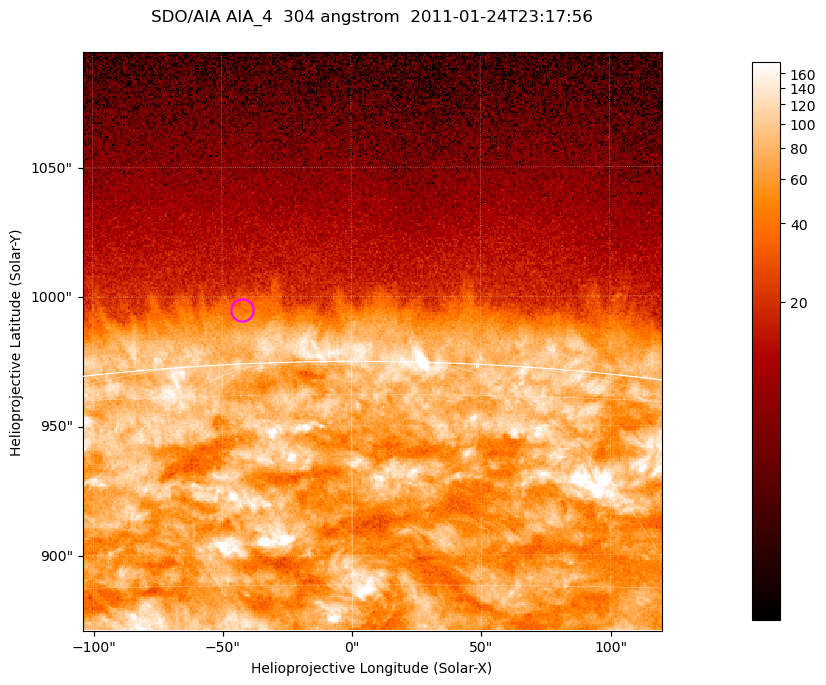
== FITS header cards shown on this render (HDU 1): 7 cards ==
TELESCOP= 'SDO/AIA '           / For AIA: SDO/AIA
INSTRUME= 'AIA_4   '           / For AIA: AIA_ATA1, AIA_ATA2, AIA_ATA3 or AIA_AT
WAVELNTH=                  304 / [angstrom] Wavelength
WAVEUNIT= 'angstrom'           / Wavelength unit: angstrom
DATE-OBS= '2011-01-24T23:17:56.124' / [ISO] Date when observation started; ISO 8
CTYPE1  = 'HPLN-TAN'           / CTYPE1; Typically HPLN
CTYPE2  = 'HPLT-TAN'           / CTYPE2; Typically HPLT

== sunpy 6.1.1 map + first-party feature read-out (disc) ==
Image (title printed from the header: SDO/AIA AIA_4  304 angstrom  2011-01-24T23:17:56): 373 x 373 px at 0.6 arcsec/px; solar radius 975 arcsec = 1624 px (partial field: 0.8% of the solar disc is inside the frame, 46% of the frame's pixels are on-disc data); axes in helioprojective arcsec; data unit not stated in the header (colour bar unlabelled)
Orientation: roll -0.132 deg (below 1 deg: not rotated)
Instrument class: DISC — disc imager (sunpy class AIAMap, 304 A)
Bright regions (active regions / flare kernels): reference = the on-disc median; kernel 3 px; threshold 5 sigma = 132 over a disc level ~70.1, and >= 1.15x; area >= 139 px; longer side >= 4 px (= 2.4 arcsec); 0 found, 0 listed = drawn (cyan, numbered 1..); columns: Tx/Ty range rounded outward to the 2 arcsec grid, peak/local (2 s.f.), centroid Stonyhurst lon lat
Off-limb structures (1.02-1.3 R_sun): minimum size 69 px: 2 found; the strongest spans PA ~0..5 deg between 1.02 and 1.02 R_sun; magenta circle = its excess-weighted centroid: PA ~0 deg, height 1.02 R_sun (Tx ~-42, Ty ~994 arcsec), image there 1.5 x the reference